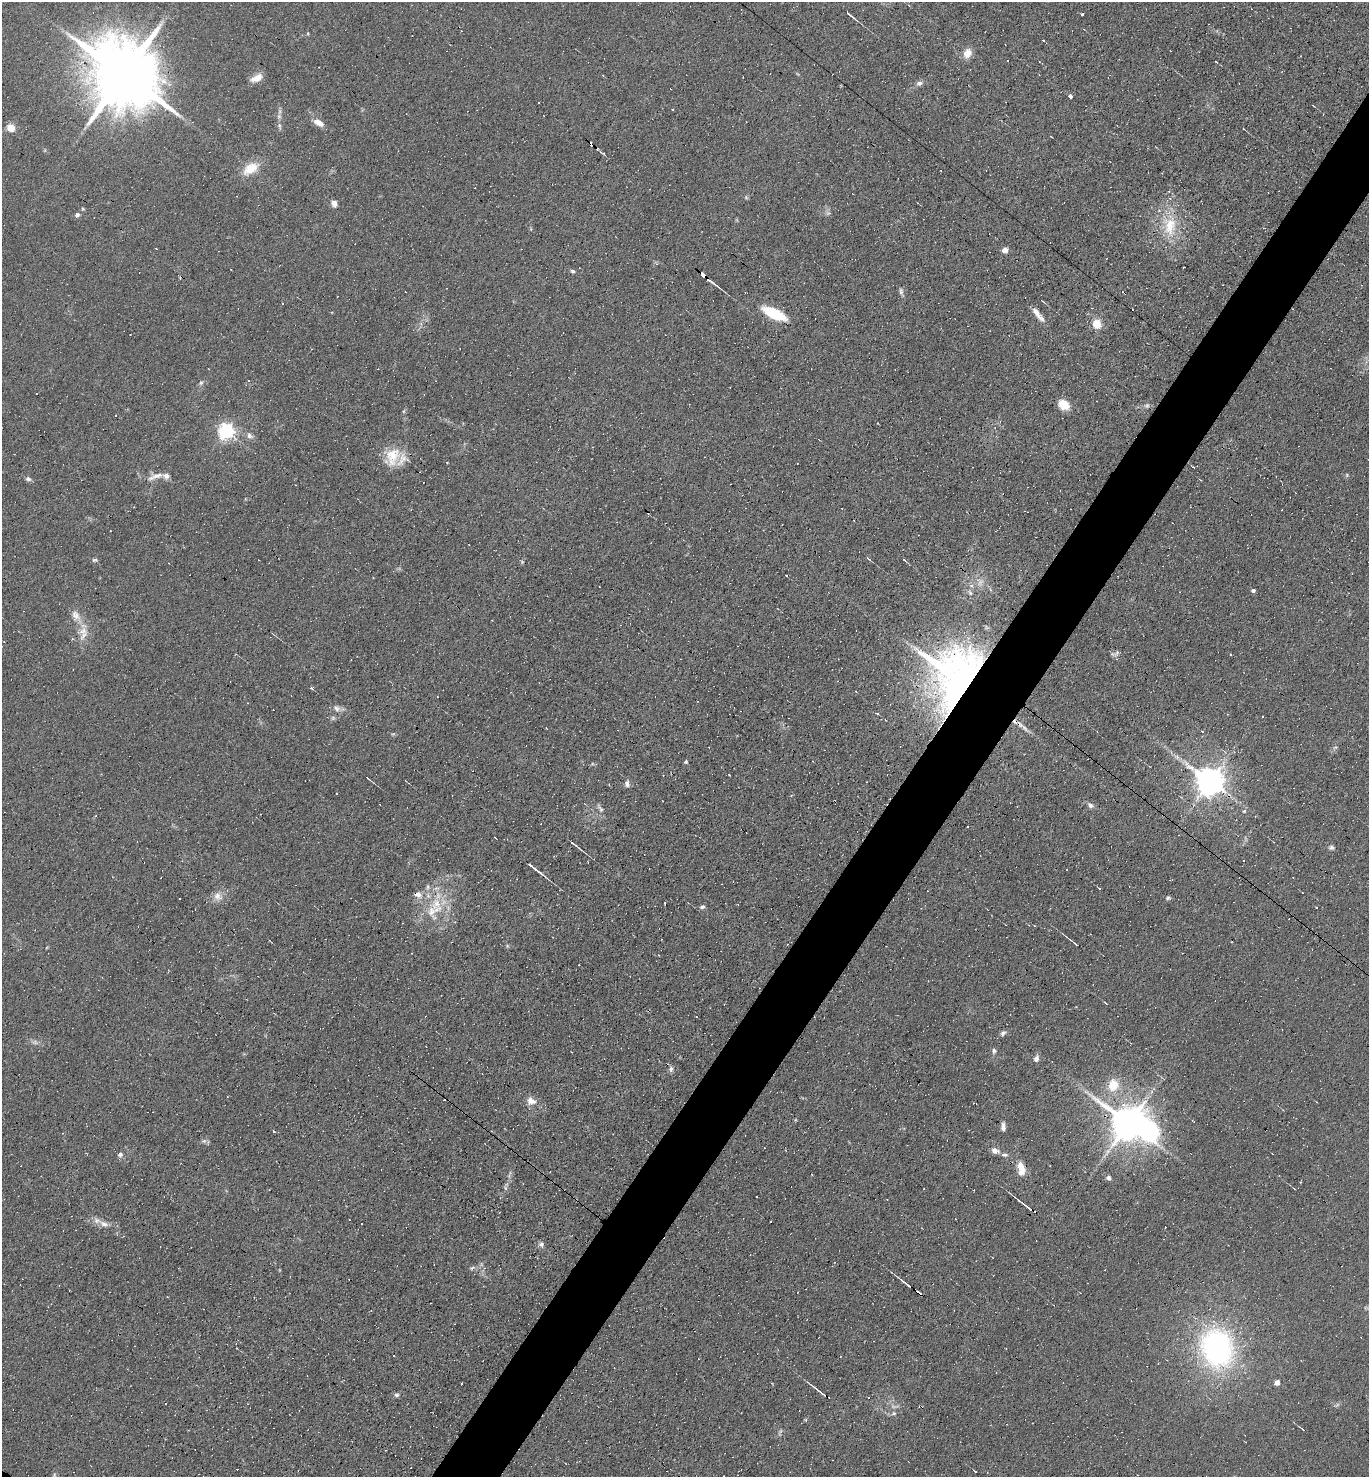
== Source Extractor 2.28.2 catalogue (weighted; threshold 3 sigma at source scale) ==
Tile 10 of 4 x 4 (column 2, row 3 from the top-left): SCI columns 1515-2881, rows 1476-2950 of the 5904 x 5899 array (HDU 1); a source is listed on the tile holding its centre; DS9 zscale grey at full resolution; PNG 1371 x 1479 px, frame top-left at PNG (2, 2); no overlay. Shown black and unused: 5% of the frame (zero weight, under 4 of 8 exposures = <1% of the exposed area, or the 3 px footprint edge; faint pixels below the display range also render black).
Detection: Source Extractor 2.28.2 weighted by HDU 2 'WHT'; one run over the whole footprint, this tile lists its part. Background 0.0782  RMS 0.0066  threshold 0.0268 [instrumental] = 3 sigma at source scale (4.09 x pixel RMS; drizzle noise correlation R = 1.36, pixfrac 0.8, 0.05/0.05 arcsec/px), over >= 5 px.
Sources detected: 186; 3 too faint to see at this stretch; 67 cosmic-ray / hot-pixel residue — not listed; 6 inside a brighter listed object's ellipse — not listed separately; the other 110 listed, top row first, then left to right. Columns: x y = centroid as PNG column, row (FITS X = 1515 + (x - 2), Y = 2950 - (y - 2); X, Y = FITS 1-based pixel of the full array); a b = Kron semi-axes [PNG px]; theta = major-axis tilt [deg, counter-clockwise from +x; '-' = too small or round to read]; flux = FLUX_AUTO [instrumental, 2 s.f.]
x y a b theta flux
1082 14 3 3 - 5.9
850 15 15 3 -39 2.5
308 33 4 4 - 0.65
967 53 10 9 - 6.6
82 62 9 5 40 3.1
123 74 20 16 -44 7800
257 78 15 7 24 5.9
919 83 9 6 18 2.3
1070 96 3 3 - 51
279 116 7 6 - 1.6
746 122 2 2 - 0.41
318 123 14 7 -28 5.1
279 126 9 5 -80 1.6
11 128 5 5 - 20
591 143 5 3 - 41
251 168 20 12 30 12
746 197 6 5 - 0.9
334 203 7 6 - 3.3
83 209 5 4 - 0.74
828 213 8 6 0 1.6
77 215 6 5 - 1.7
1170 226 32 18 77 23
1005 250 5 5 - 5.5
572 271 5 5 - 1.2
703 276 11 3 -36 39
901 292 12 5 -75 1.8
1124 292 4 3 - 23
774 313 20 8 -26 34
1036 313 19 7 -53 5.4
1096 324 10 9 - 7.6
248 380 3 2 - 0.42
201 383 7 5 62 1.3
1064 405 13 10 -35 9.6
1147 406 8 6 36 1.8
226 431 6 6 - 200
249 436 9 7 -42 2.8
393 456 26 20 68 16
1347 475 5 5 - 0.81
157 476 21 8 11 5.8
28 479 8 5 -2 1.6
868 559 6 3 -44 1.1
95 560 7 5 10 1.2
904 560 5 3 - 0.73
522 562 5 4 - 0.7
786 575 3 2 - 0.39
1253 590 4 3 - 1.7
970 593 9 5 -63 1.9
76 616 19 12 -58 7.3
84 636 12 6 57 4
960 680 40 34 -66 590
311 688 3 3 - 1.3
337 708 12 8 -44 3.1
546 728 2 2 - 0.34
1202 731 4 2 - 0.39
1335 747 6 4 2 0.95
686 761 5 4 - 1.1
368 778 8 2 -42 0.74
1210 781 8 8 - 1000
627 783 9 6 86 2.3
791 795 4 3 - 0.5
1090 805 8 6 -30 2.3
600 808 14 5 -56 2.3
1244 811 5 4 - 0.88
574 844 12 2 -38 2.7
1331 848 8 6 -14 1.5
534 868 20 2 -38 6
428 887 8 4 82 1.4
418 895 13 8 -11 4.5
218 896 13 11 -32 5
1167 898 7 4 44 1
179 899 3 2 - 0.68
665 903 4 2 - 0.47
436 904 19 14 73 16
702 907 8 5 24 1.5
1316 907 3 3 - 0.76
1074 943 15 3 -40 1.6
507 946 6 4 73 0.72
1106 1003 5 2 - 0.6
1003 1033 7 6 - 1.8
994 1051 7 6 - 1.7
1036 1058 7 5 71 2.9
671 1069 8 6 81 1.8
1113 1085 19 16 81 13
531 1101 14 9 -29 5
1129 1123 15 10 -24 1800
1003 1127 11 5 86 2.9
274 1131 3 3 - 1.6
204 1141 8 5 18 1.5
994 1151 8 6 0 3.1
121 1154 6 5 - 1.8
1005 1154 9 5 -26 2
1021 1167 16 8 -61 7.6
812 1174 3 2 - 0.89
1108 1178 7 6 - 1.9
1027 1207 18 3 -38 4.8
104 1224 14 7 -20 4
541 1244 9 5 54 1.8
472 1268 8 5 22 1.3
905 1283 16 3 -39 2.7
254 1297 2 2 - 0.46
1217 1348 30 25 -74 170
394 1355 3 3 - 2
1277 1382 5 4 - 4.4
461 1383 2 2 - 0.71
821 1392 24 3 -38 4.6
396 1395 6 6 - 1.3
165 1404 3 2 - 0.43
894 1413 6 5 - 1.5
1303 1429 5 2 - 0.83
1137 1475 3 2 - 0.41
Overlapping masked pixels (flux is a lower limit): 9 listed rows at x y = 123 74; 591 143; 1170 226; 703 276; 1124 292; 960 680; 418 895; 1129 1123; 821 1392